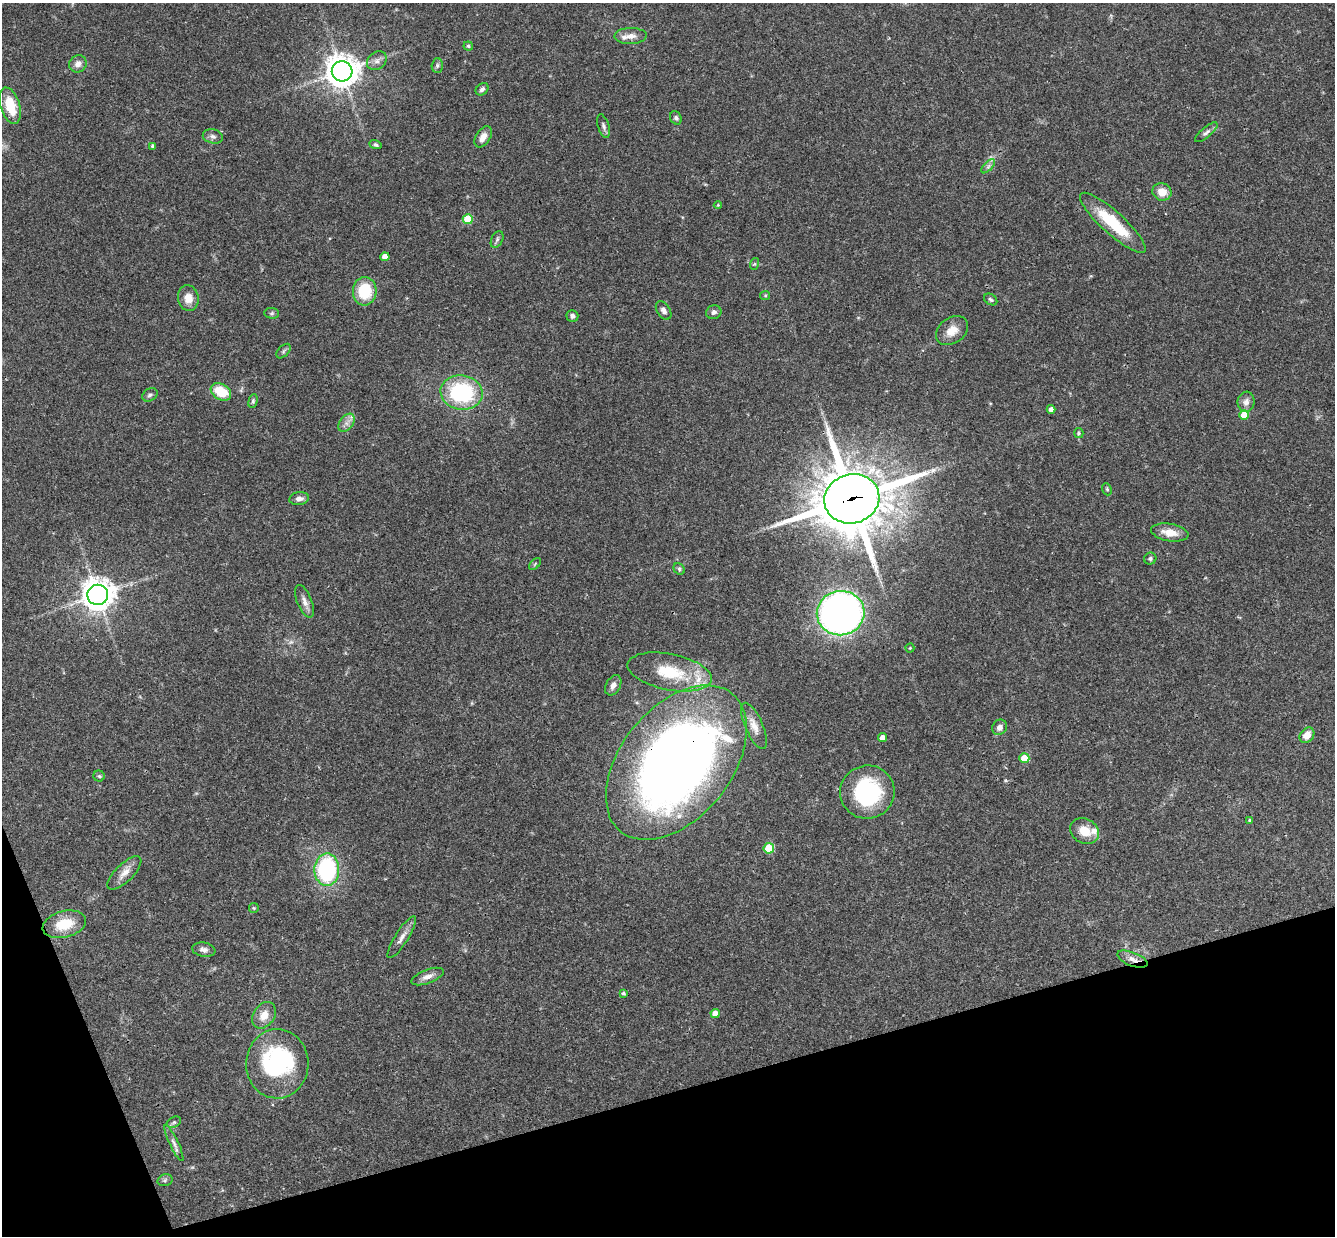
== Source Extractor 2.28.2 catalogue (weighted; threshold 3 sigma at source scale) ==
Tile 14 of 4 x 4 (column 2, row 4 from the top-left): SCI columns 1393-2725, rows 295-1528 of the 5448 x 5402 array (HDU 1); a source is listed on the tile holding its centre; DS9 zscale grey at full resolution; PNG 1337 x 1238 px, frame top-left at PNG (2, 3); each listed source drawn as its Kron ellipse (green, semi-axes under 4 px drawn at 4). Shown black and unused: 14% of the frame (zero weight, under 3 of 4 exposures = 6% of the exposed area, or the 3 px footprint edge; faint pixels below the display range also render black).
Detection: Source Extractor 2.28.2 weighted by HDU 2 'WHT'; one run over the whole footprint, this tile lists its part. Background 0.0769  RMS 0.0033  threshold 0.0149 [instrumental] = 3 sigma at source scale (4.5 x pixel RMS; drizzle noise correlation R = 1.50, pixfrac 1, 0.05/0.05 arcsec/px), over >= 5 px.
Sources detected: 86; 1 too faint to see at this stretch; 1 inside a brighter object's white glare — neither listed nor drawn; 3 inside a brighter listed object's ellipse — not listed separately; the other 81 listed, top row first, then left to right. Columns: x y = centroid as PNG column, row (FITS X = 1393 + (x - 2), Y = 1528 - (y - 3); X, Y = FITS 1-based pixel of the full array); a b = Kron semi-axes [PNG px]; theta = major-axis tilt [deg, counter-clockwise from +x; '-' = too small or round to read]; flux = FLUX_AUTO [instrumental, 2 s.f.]
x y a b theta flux
631 36 16 8 2 2.4
468 46 4 4 - 0.47
377 61 11 8 39 1.8
78 64 9 8 - 1.9
437 65 7 5 88 0.73
342 71 10 10 - 510
482 89 7 5 43 1
10 106 19 9 -73 9.5
676 118 7 5 -60 0.75
604 126 12 5 -75 0.99
1206 132 14 5 40 1.1
213 136 10 7 -14 1.3
483 137 12 7 57 2.5
375 145 6 4 -18 0.81
152 146 4 3 - 0.65
988 166 9 3 45 0.8
1162 192 9 8 - 3.8
718 205 4 4 - 0.29
468 219 5 5 - 11
1113 223 43 11 -42 15
497 239 9 5 64 0.77
385 257 4 4 - 3.5
754 264 6 4 71 0.41
365 291 14 12 87 13
765 295 5 4 - 0.39
188 298 13 10 -80 3.9
991 300 7 5 -33 0.61
664 310 10 6 -57 1.3
714 312 7 7 - 1.1
272 313 7 5 -5 0.62
572 316 6 5 - 1.3
952 331 17 12 35 4.4
283 351 9 5 46 0.74
221 392 11 7 -31 9.6
461 393 21 17 -6 29
150 395 8 6 30 0.82
253 401 7 4 76 0.59
1246 402 10 8 82 1.9
1051 409 4 4 - 1.5
1244 415 5 5 - 5.8
346 423 10 6 53 1.7
1079 433 5 4 - 0.42
1107 489 6 4 -68 0.49
299 499 10 6 10 1.3
852 499 28 24 15 2000
1170 532 19 8 -10 4.4
1150 559 6 6 - 0.67
535 564 7 4 46 0.48
679 569 6 5 - 0.55
98 595 10 10 - 450
304 601 17 7 -68 2
841 613 24 22 6 160
910 648 4 4 - 0.36
670 672 43 18 -11 15
613 685 11 7 62 1.9
754 726 25 8 -67 3.3
999 727 8 7 - 1.8
1307 735 8 6 49 3.6
882 738 4 4 - 2.1
1024 758 5 5 - 6.5
676 763 89 55 51 320
99 776 5 5 - 0.49
867 792 27 26 - 31
1249 820 4 3 - 0.41
1085 831 15 12 -28 5.2
769 848 5 5 - 16
327 870 16 12 89 39
124 873 22 9 45 3.2
254 908 5 5 - 0.38
64 924 22 13 14 8.8
402 937 24 6 57 2.3
204 950 12 7 -9 1.5
1133 959 16 6 -21 2.5
427 977 17 7 21 2.1
623 993 3 3 - 0.58
715 1014 4 4 - 3.6
264 1015 14 10 55 4
277 1064 35 31 89 39
174 1122 8 5 29 0.61
174 1143 20 4 -65 1.5
165 1180 7 6 - 0.69
Overlapping masked pixels (flux is a lower limit): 4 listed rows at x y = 852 499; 98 595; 676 763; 1133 959